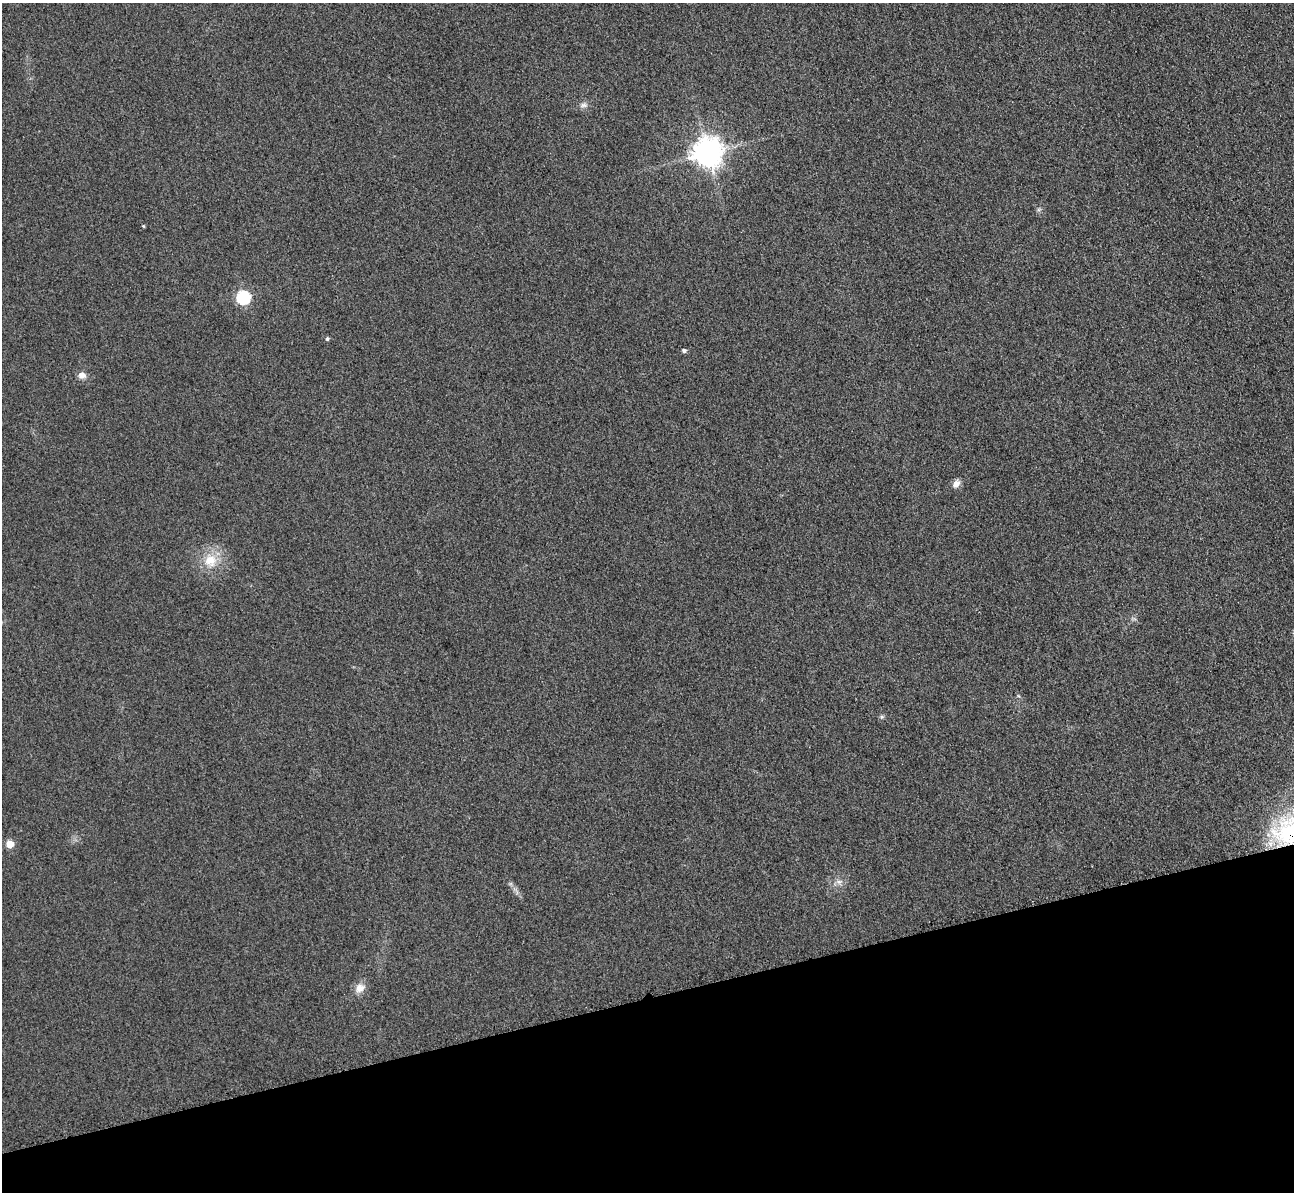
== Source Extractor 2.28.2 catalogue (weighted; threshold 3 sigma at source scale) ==
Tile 14 of 4 x 4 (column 2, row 4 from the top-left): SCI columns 1321-2612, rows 162-1351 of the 5225 x 5207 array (HDU 1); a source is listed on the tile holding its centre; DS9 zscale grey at full resolution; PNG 1296 x 1194 px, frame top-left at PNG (2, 3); no overlay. Shown black and unused: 16% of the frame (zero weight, under 3 of 4 exposures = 3% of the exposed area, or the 3 px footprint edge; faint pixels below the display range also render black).
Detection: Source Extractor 2.28.2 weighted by HDU 2 'WHT'; one run over the whole footprint, this tile lists its part. Background 0.315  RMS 0.024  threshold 0.108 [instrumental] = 3 sigma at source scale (4.5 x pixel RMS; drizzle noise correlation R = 1.50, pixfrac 1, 0.05/0.05 arcsec/px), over >= 5 px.
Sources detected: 13; all 13 listed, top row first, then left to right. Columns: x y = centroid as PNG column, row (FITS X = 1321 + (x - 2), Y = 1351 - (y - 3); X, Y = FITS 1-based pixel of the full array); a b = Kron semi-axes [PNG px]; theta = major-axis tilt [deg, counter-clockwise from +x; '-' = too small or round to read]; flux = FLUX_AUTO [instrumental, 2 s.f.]
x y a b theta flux
583 105 9 6 0 8.1
707 153 9 9 - 3200
143 226 4 3 - 2.2
243 297 6 6 - 310
327 339 5 4 - 4
684 350 5 4 - 5.5
82 375 8 7 - 14
956 484 10 7 57 15
210 560 16 16 - 47
1293 830 51 38 30 330
10 844 5 5 - 56
839 882 7 4 -19 6.2
360 988 13 10 43 20
Overlapping masked pixels (flux is a lower limit): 1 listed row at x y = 1293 830
Isophote crosses this tile's border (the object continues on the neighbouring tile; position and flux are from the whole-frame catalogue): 1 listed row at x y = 1293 830